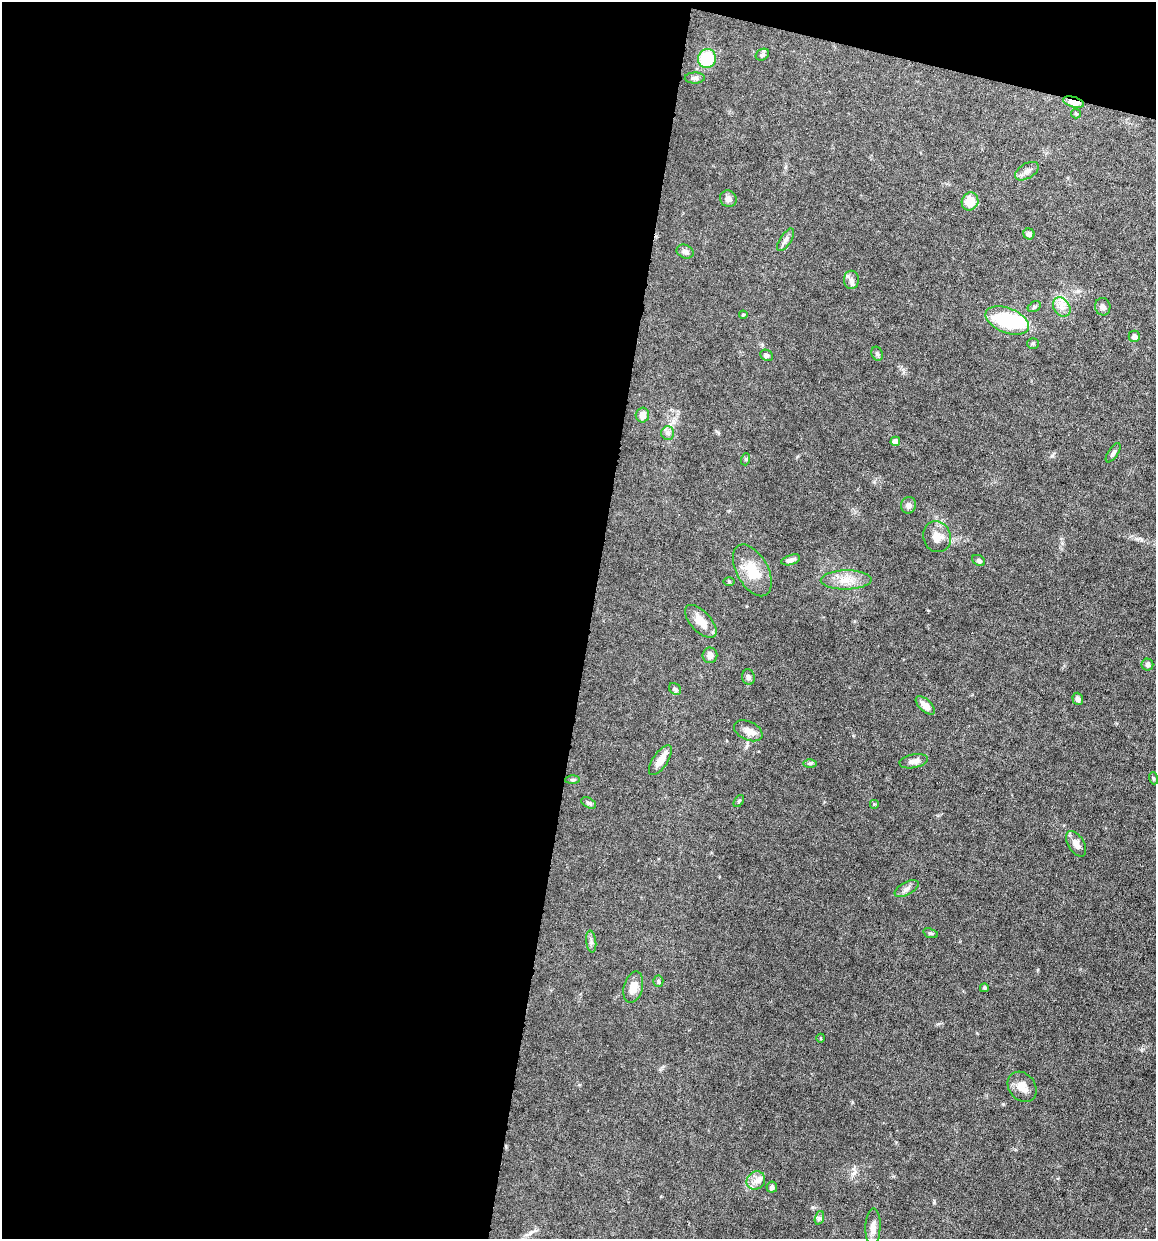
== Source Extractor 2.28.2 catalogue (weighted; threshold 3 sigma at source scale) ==
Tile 1 of 4 x 4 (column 1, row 1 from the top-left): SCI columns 119-1272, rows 3713-4949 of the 4972 x 4949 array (HDU 1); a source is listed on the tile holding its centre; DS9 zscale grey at full resolution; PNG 1158 x 1241 px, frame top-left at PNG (2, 2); each listed source drawn as its Kron ellipse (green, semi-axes under 4 px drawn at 4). Shown black and unused: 53% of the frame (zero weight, under 6 of 12 exposures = <1% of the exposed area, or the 3 px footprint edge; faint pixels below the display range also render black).
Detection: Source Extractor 2.28.2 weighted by HDU 2 'WHT'; one run over the whole footprint, this tile lists its part. Background 0.0782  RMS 0.0027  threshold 0.011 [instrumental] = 3 sigma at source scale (4.09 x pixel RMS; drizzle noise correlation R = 1.36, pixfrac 0.8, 0.05/0.05 arcsec/px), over >= 5 px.
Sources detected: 65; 1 inside a brighter object's white glare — neither listed nor drawn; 2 inside a brighter listed object's ellipse — not listed separately; the other 62 listed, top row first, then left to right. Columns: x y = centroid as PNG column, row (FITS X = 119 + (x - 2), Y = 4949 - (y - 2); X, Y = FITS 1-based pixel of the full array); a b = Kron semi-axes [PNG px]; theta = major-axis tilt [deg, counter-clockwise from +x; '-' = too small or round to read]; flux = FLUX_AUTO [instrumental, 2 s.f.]
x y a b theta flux
762 55 7 5 32 0.62
707 58 10 9 - 10
695 78 10 5 1 0.78
1074 102 10 5 -16 3.8
1076 114 5 4 - 0.3
1027 171 13 7 32 1.2
728 199 8 8 - 1.2
970 201 9 8 - 4
1029 234 5 5 - 0.78
786 240 13 5 57 0.99
685 252 9 6 -24 0.83
851 280 9 7 -88 1.1
1034 307 7 4 30 0.44
1062 307 10 8 -54 1.6
1103 307 9 7 -77 0.92
743 315 4 4 - 0.26
1007 321 23 12 -22 15
1134 336 6 5 - 1.2
1033 343 5 5 - 0.42
877 354 7 5 -68 0.47
767 355 6 5 - 0.63
642 415 7 6 - 1.7
668 433 7 6 - 0.77
895 441 5 5 - 1.6
1113 453 11 5 56 0.69
746 459 6 4 72 0.31
908 505 8 7 - 0.99
937 537 16 13 -72 2.9
791 560 10 5 18 0.94
979 561 7 5 -32 0.68
752 570 28 15 -61 6.3
846 580 25 9 1 3.6
729 581 5 3 - 0.24
701 621 20 10 -47 3.8
710 655 8 7 - 1.3
1147 665 6 6 - 0.6
748 677 8 6 -77 0.72
675 689 7 5 -43 0.51
1078 699 6 5 - 0.96
925 705 12 6 -43 2
748 731 15 9 -25 2
660 760 17 7 56 2.5
914 761 14 6 11 1.4
810 763 6 4 1 0.38
1153 778 6 4 -71 0.29
572 780 7 4 1 0.37
739 801 7 3 53 0.28
589 803 8 5 -28 0.54
874 804 5 5 - 0.27
1076 844 14 7 -59 1.9
907 889 13 6 28 1
931 933 7 4 -19 0.42
591 942 11 5 -83 0.73
658 981 5 5 - 0.36
633 987 16 9 75 2.7
984 988 4 4 - 0.46
821 1038 4 3 - 0.2
1022 1087 16 13 -51 2.4
756 1180 10 8 41 1.5
772 1187 5 5 - 0.82
819 1218 7 4 71 0.48
873 1227 19 7 88 1.7
Overlapping masked pixels (flux is a lower limit): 1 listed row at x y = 1074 102
Unlisted compact peaks at least as high as the median listed source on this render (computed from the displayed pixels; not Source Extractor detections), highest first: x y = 934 1203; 1052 456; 854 1173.